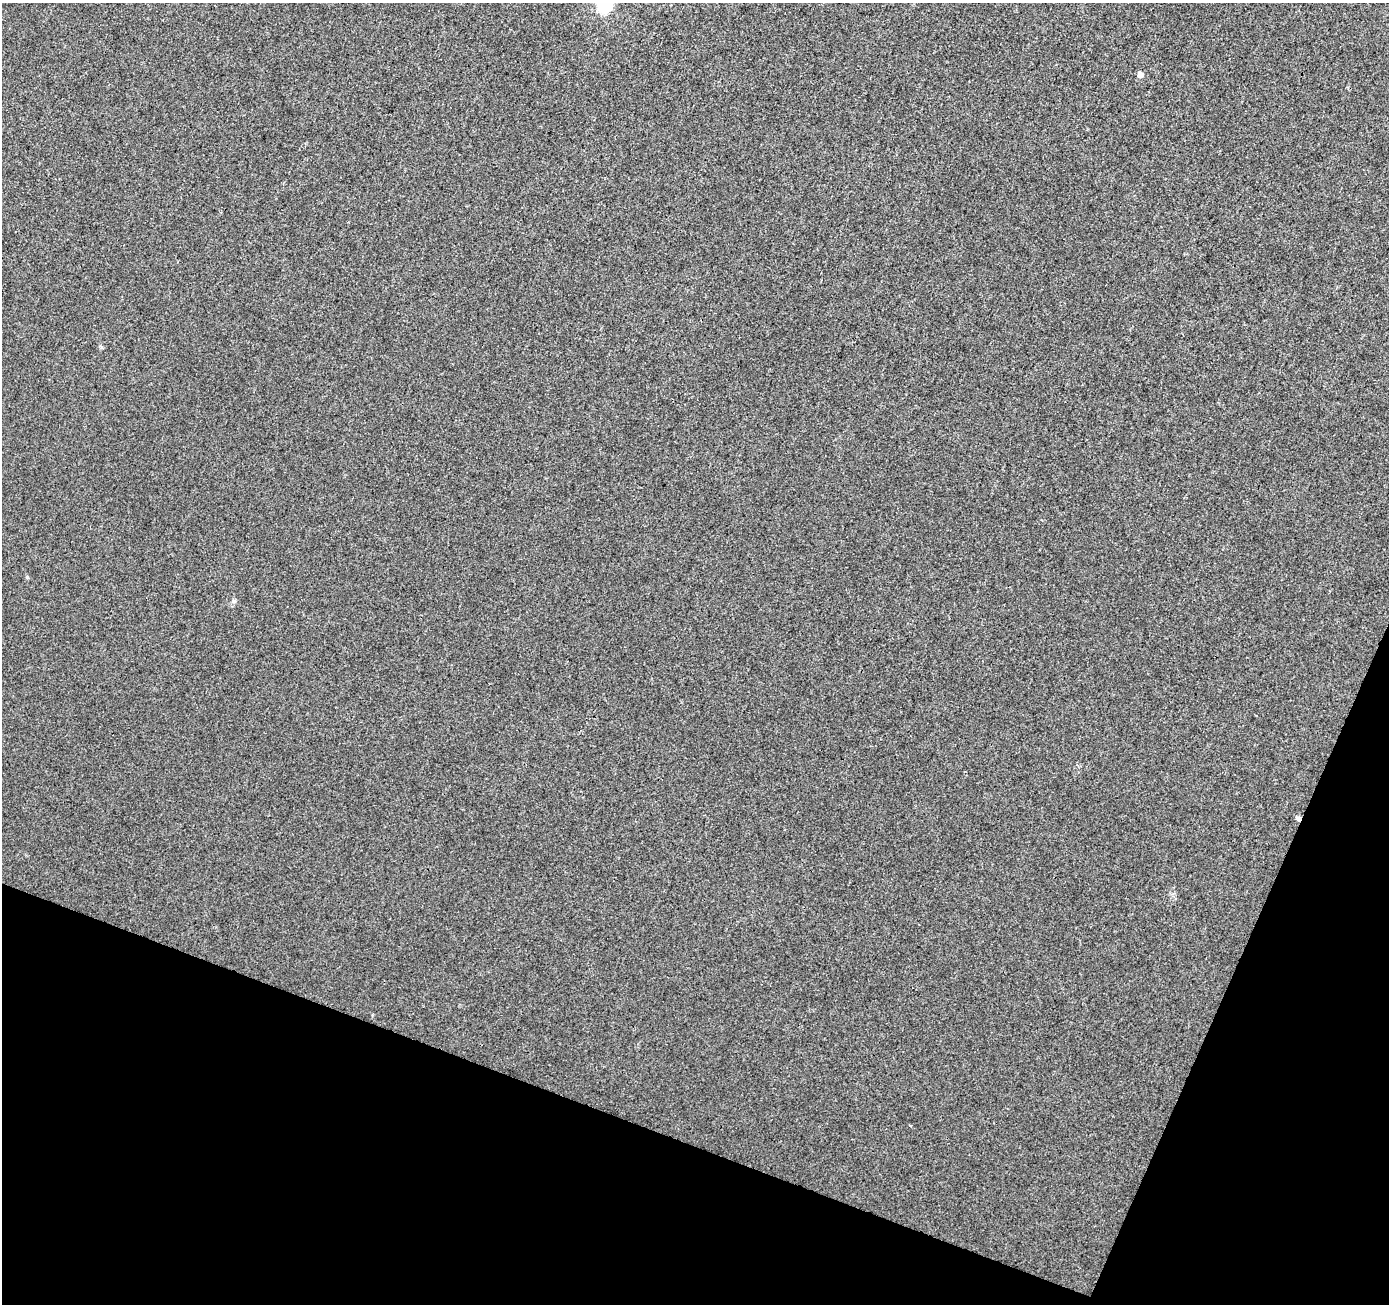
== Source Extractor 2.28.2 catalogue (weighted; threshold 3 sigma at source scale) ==
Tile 15 of 4 x 4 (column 3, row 4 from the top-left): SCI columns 2782-4168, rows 211-1512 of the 5565 x 5694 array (HDU 1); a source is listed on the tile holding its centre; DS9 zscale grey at full resolution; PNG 1391 x 1306 px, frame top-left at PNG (2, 3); no overlay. Shown black and unused: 19% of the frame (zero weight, under 3 of 4 exposures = <1% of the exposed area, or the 3 px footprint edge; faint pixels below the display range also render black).
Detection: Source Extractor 2.28.2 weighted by HDU 2 'WHT'; one run over the whole footprint, this tile lists its part. Background 0.00203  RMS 0.0032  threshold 0.0146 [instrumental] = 3 sigma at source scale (4.5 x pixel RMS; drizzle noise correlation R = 1.50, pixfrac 1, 0.0396/0.0396 arcsec/px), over >= 5 px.
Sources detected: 4; all 4 listed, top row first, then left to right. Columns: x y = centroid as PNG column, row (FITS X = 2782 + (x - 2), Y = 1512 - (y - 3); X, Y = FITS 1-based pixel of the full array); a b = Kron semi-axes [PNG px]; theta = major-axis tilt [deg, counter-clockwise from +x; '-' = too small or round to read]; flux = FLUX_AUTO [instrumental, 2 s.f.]
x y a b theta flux
604 6 6 6 - 55
1140 75 5 5 - 2.5
27 577 4 4 - 0.34
1298 818 7 5 -69 0.62
Overlapping masked pixels (flux is a lower limit): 1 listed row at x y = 1298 818
Isophote crosses this tile's border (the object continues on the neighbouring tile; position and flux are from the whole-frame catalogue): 1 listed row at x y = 604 6